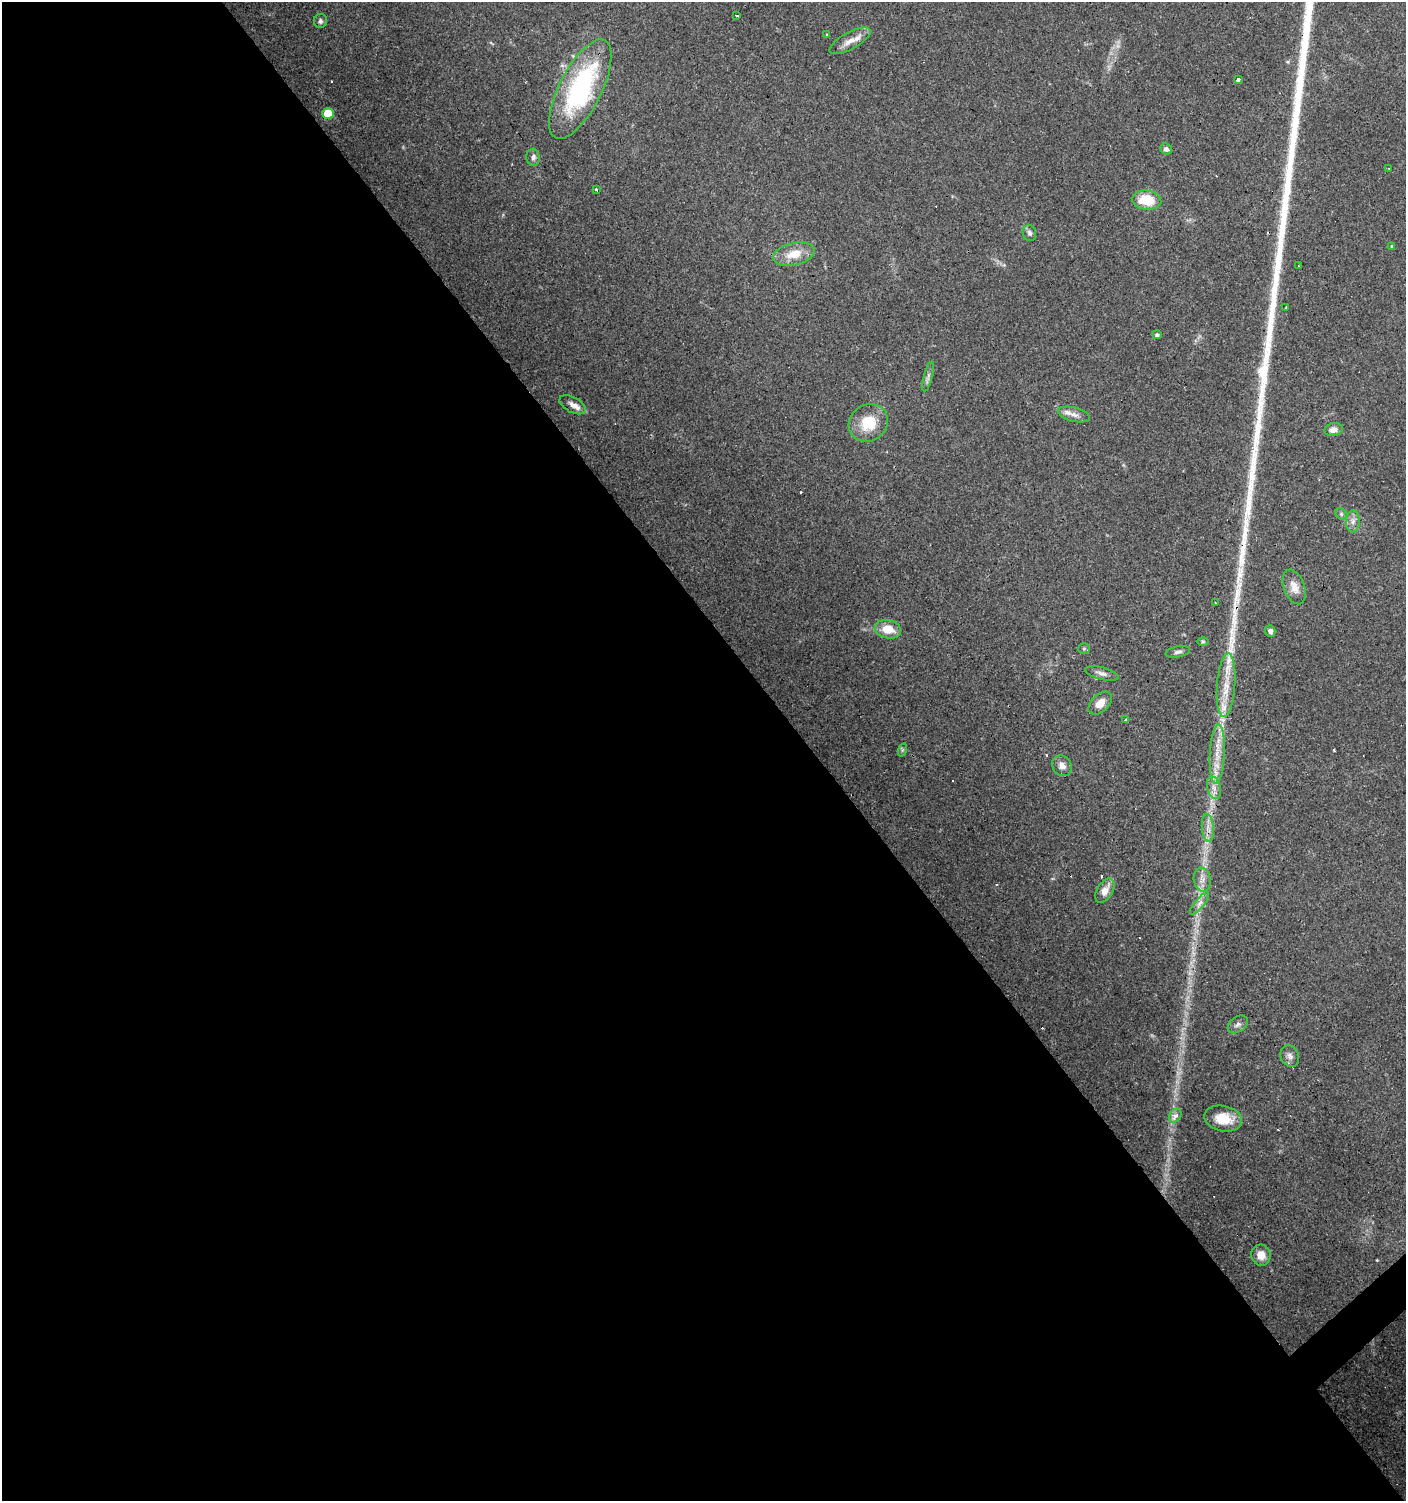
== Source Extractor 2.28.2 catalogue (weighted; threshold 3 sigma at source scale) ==
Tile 9 of 4 x 4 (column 1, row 3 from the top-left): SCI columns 138-1541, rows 1502-3000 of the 5954 x 5998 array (HDU 1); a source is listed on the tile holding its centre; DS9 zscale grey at full resolution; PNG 1408 x 1503 px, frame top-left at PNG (2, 2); each listed source drawn as its Kron ellipse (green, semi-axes under 4 px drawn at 4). Shown black and unused: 58% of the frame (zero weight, under 3 of 4 exposures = <1% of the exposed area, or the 3 px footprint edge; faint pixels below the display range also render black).
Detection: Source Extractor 2.28.2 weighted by HDU 2 'WHT'; one run over the whole footprint, this tile lists its part. Background 0.0517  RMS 0.0052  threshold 0.0235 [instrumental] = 3 sigma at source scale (4.5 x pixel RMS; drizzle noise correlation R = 1.50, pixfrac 1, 0.0396/0.0396 arcsec/px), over >= 5 px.
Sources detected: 63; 11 cosmic-ray / hot-pixel residue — neither listed nor drawn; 3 inside a brighter listed object's ellipse — not listed separately; the other 49 listed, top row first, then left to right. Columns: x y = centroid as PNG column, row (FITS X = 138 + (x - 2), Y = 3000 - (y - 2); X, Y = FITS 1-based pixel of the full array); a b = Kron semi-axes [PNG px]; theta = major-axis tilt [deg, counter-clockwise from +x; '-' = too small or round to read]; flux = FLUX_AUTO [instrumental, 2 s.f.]
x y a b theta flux
737 15 3 3 - 1.6
320 21 7 6 - 1.5
827 35 3 3 - 1.1
850 41 23 8 29 5.8
1238 80 3 3 - 17
580 89 55 21 63 83
328 114 6 5 - 12
1166 149 6 5 - 1.9
533 157 9 6 -84 1.9
1389 168 3 2 - 0.35
597 190 3 3 - 2.2
1146 200 15 9 -6 15
1029 233 8 6 -75 1.7
1392 246 3 3 - 1
794 254 21 11 13 9.6
1299 266 3 2 - 0.49
1286 308 4 2 - 0.51
1157 335 5 4 - 0.91
928 376 15 4 75 1.7
573 405 14 7 -29 3.3
1074 414 16 7 -14 3.2
868 423 20 18 34 16
1334 430 9 6 13 3.2
1341 514 6 5 - 0.92
1353 521 11 7 89 2.6
1294 587 18 10 -69 5.4
1215 603 3 2 - 0.49
888 629 13 9 -11 8.9
1270 631 5 5 - 2
1203 641 6 4 0 0.75
1084 649 6 5 - 0.86
1178 652 12 5 11 1.8
1102 673 17 6 -15 2.6
1226 685 32 9 86 10
1100 703 14 8 44 5.3
1126 720 3 3 - 3.6
902 750 7 4 72 0.81
1217 754 29 7 87 9.4
1062 766 11 9 -53 3.7
1214 788 11 6 -75 3.2
1208 828 14 6 -85 3.5
1202 880 12 8 -80 3.5
1105 891 13 7 59 5.3
1199 903 14 4 51 2.5
1238 1024 11 7 36 2.2
1290 1056 11 9 -67 2.5
1175 1116 7 6 - 3.3
1223 1119 19 12 -12 13
1261 1255 10 9 - 6